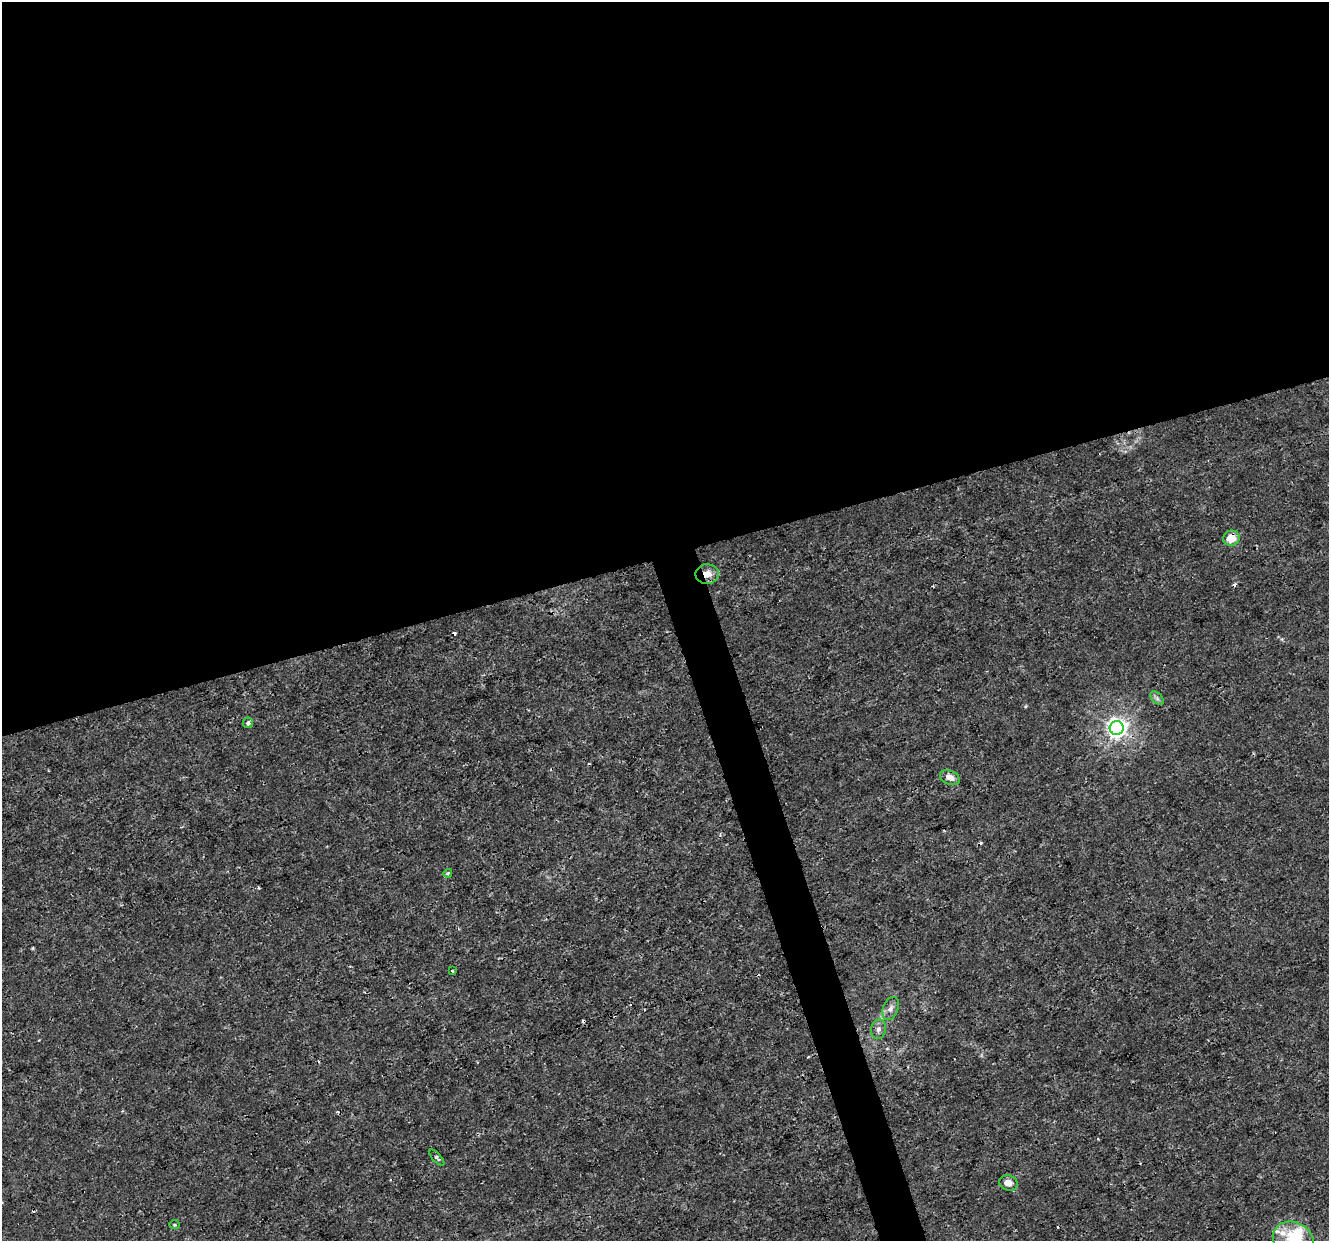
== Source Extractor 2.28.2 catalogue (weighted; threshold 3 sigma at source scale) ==
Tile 2 of 4 x 4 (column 2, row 1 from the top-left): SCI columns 1329-2655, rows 3829-5067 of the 5310 x 5126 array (HDU 1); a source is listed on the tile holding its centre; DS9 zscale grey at full resolution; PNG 1331 x 1243 px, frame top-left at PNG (2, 2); each listed source drawn as its Kron ellipse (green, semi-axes under 4 px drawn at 4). Shown black and unused: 47% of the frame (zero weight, under 3 of 4 exposures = <1% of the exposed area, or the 3 px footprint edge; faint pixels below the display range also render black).
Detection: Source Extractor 2.28.2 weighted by HDU 2 'WHT'; one run over the whole footprint, this tile lists its part. Background 0.00258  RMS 8.2e-04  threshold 0.00367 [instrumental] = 3 sigma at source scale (4.5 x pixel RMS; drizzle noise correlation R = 1.50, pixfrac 1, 0.0396/0.0396 arcsec/px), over >= 5 px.
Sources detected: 22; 1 inside a brighter object's white glare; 6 cosmic-ray / hot-pixel residue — neither listed nor drawn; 1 inside a brighter listed object's ellipse — not listed separately; the other 14 listed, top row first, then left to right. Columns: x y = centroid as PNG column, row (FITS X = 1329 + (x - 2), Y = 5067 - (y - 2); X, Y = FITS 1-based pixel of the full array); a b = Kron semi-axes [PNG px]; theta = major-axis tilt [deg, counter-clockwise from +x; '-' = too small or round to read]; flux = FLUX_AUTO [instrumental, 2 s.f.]
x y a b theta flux
1231 538 8 7 - 1.2
707 574 11 10 - 0.79
1157 698 8 5 -47 0.21
248 723 5 5 - 0.25
1117 728 7 7 - 43
950 778 10 7 -22 0.66
448 873 4 4 - 0.15
452 971 3 2 - 0.11
891 1009 12 7 68 0.43
878 1029 10 7 79 0.33
437 1158 10 4 -48 0.15
1008 1183 9 7 -17 0.59
174 1225 5 4 - 0.099
1294 1240 21 18 -32 2.7
Overlapping masked pixels (flux is a lower limit): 2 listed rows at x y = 1231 538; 707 574
Isophote crosses this tile's border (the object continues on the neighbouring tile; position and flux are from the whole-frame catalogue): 1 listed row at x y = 1294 1240